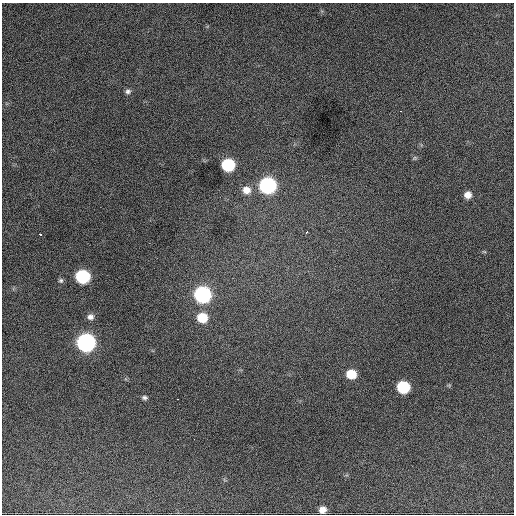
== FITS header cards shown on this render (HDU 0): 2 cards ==
NAXIS1  =                  512 / Axis length
NAXIS2  =                  512 / Axis length

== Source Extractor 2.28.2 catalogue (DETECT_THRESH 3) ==
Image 512 x 512 px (HDU 0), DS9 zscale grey, 1 PNG px = 1 image px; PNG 516 x 516 px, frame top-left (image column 1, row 512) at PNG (2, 3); no overlay
Background 1410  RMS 32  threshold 95.6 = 3 sigma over >= 5 px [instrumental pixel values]
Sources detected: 22; all 22 listed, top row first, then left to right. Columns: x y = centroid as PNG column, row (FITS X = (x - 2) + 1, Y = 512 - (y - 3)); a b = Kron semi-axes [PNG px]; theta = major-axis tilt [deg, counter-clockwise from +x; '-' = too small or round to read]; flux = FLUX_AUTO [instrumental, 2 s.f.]
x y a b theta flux
128 91 7 6 - 6200
401 111 3 2 - 2600
415 158 6 5 - 3300
228 165 8 8 - 180000
267 186 9 8 - 540000
246 190 11 10 - 20000
468 195 7 6 - 16000
307 232 3 3 - 3800
40 234 3 2 - 10000
484 252 6 3 -19 2300
83 277 9 8 - 250000
61 280 6 6 - 4200
202 295 9 8 - 580000
90 317 8 7 - 9100
202 318 9 8 - 59000
86 343 9 9 - 920000
351 374 8 7 - 52000
403 387 8 8 - 150000
144 398 6 5 - 5100
177 399 3 2 - 4200
194 439 2 2 - 3500
322 510 8 7 - 17000